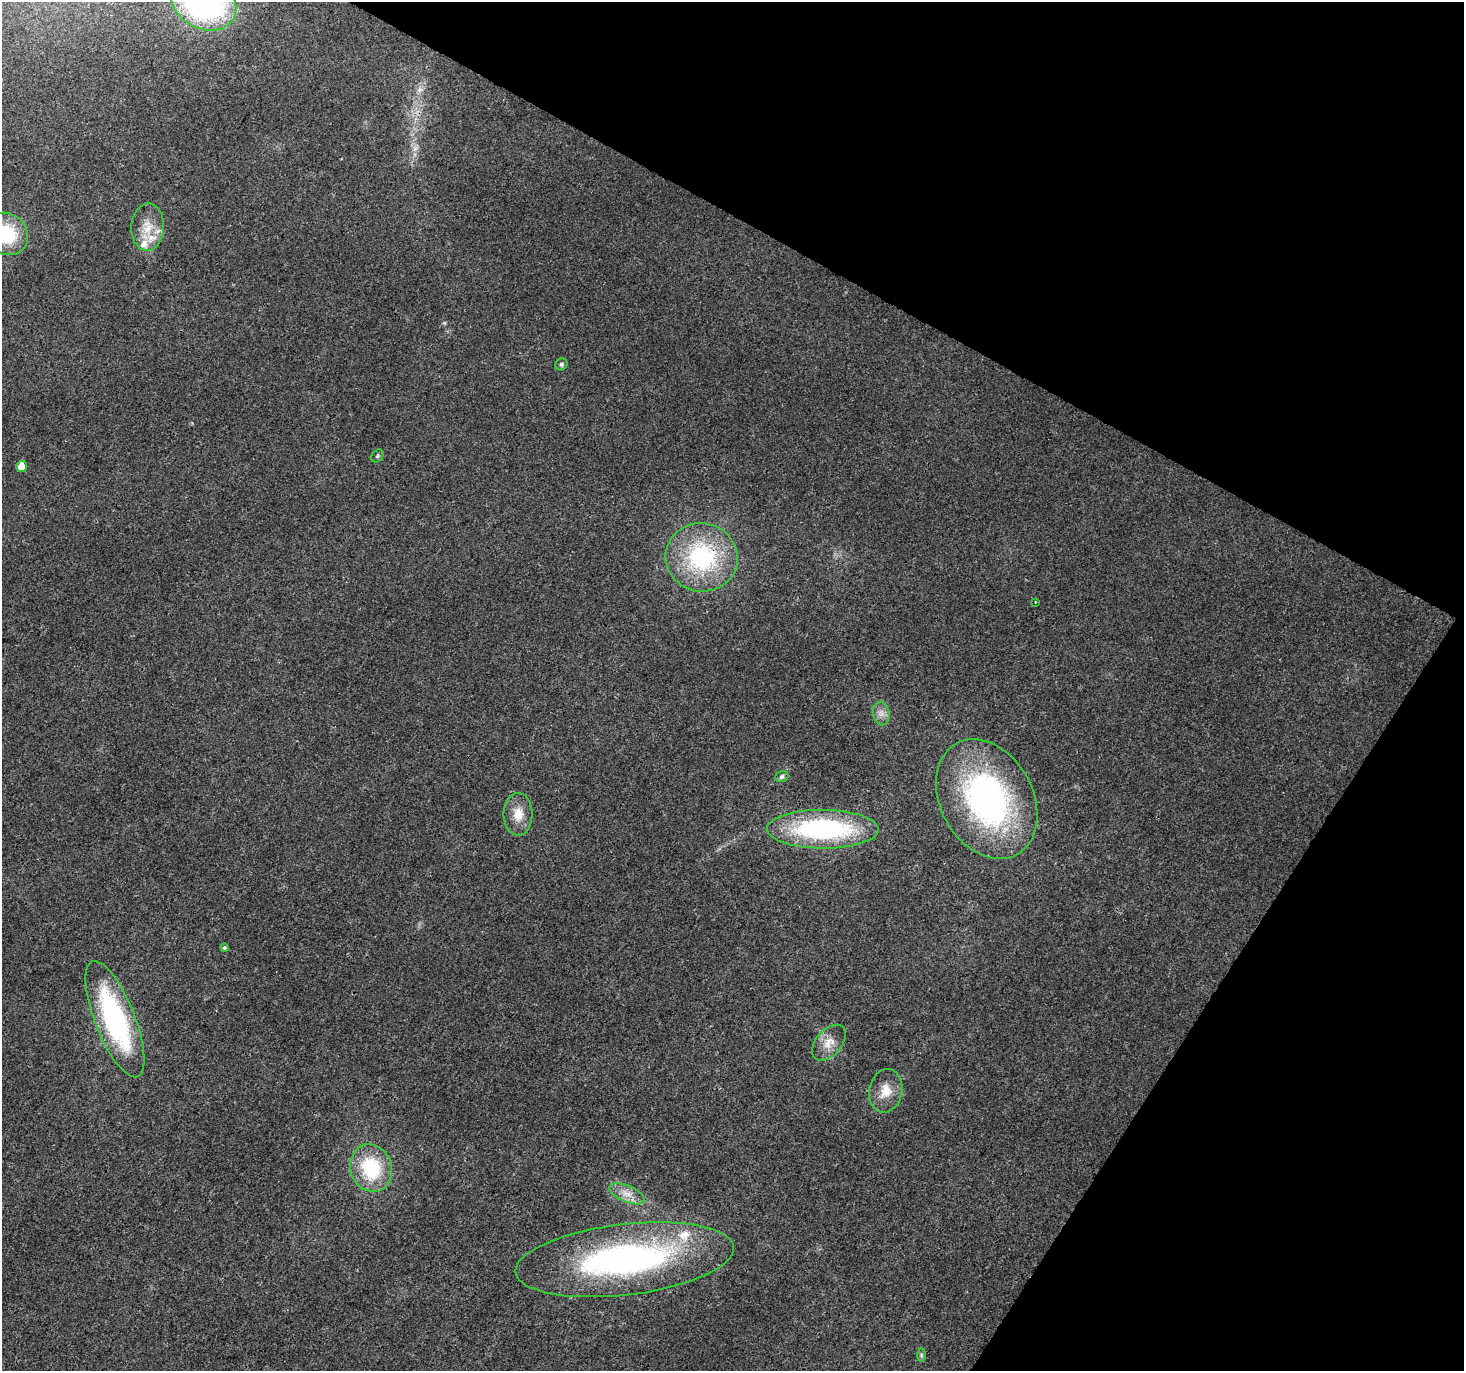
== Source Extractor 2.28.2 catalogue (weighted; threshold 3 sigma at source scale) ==
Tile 8 of 4 x 4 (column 4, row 2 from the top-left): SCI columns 4386-5847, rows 2933-4301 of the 5854 x 5930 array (HDU 1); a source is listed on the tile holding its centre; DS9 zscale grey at full resolution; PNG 1466 x 1373 px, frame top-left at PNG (2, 2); each listed source drawn as its Kron ellipse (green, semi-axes under 4 px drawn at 4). Shown black and unused: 27% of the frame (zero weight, under 3 of 4 exposures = <1% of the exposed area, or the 3 px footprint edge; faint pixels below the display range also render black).
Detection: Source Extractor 2.28.2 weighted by HDU 2 'WHT'; one run over the whole footprint, this tile lists its part. Background 0.00409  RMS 0.0024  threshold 0.0107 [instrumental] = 3 sigma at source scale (4.5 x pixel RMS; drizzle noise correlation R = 1.50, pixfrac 1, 0.0396/0.0396 arcsec/px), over >= 5 px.
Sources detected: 24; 3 inside a brighter listed object's ellipse — not listed separately; the other 21 listed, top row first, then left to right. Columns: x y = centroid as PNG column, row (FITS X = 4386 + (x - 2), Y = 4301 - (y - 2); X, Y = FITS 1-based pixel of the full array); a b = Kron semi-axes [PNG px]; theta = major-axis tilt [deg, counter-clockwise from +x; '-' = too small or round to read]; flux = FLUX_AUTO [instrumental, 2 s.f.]
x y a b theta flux
203 2 35 26 -30 64
148 227 24 16 87 5.1
6 234 23 20 -41 13
561 364 6 5 - 0.51
377 456 7 5 49 0.44
21 466 5 5 - 2.7
702 557 36 34 -13 28
1035 602 2 2 - 0.21
881 713 12 8 -79 1.5
782 777 6 5 - 0.57
987 799 63 46 -62 64
518 814 21 14 -90 3.9
823 829 56 19 -1 40
224 947 4 4 - 0.48
115 1019 62 20 -68 40
829 1043 21 12 49 3.2
886 1091 22 16 78 4.2
371 1168 24 20 -70 15
627 1194 19 8 -23 2.5
625 1260 110 35 7 74
921 1355 7 4 -89 0.43
Overlapping masked pixels (flux is a lower limit): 2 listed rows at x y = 702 557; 625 1260
Isophote crosses this tile's border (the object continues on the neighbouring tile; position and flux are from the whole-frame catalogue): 2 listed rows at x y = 203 2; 6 234
Unlisted compact peaks at least as high as the median listed source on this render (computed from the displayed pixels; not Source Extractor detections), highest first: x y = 444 323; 415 148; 419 90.